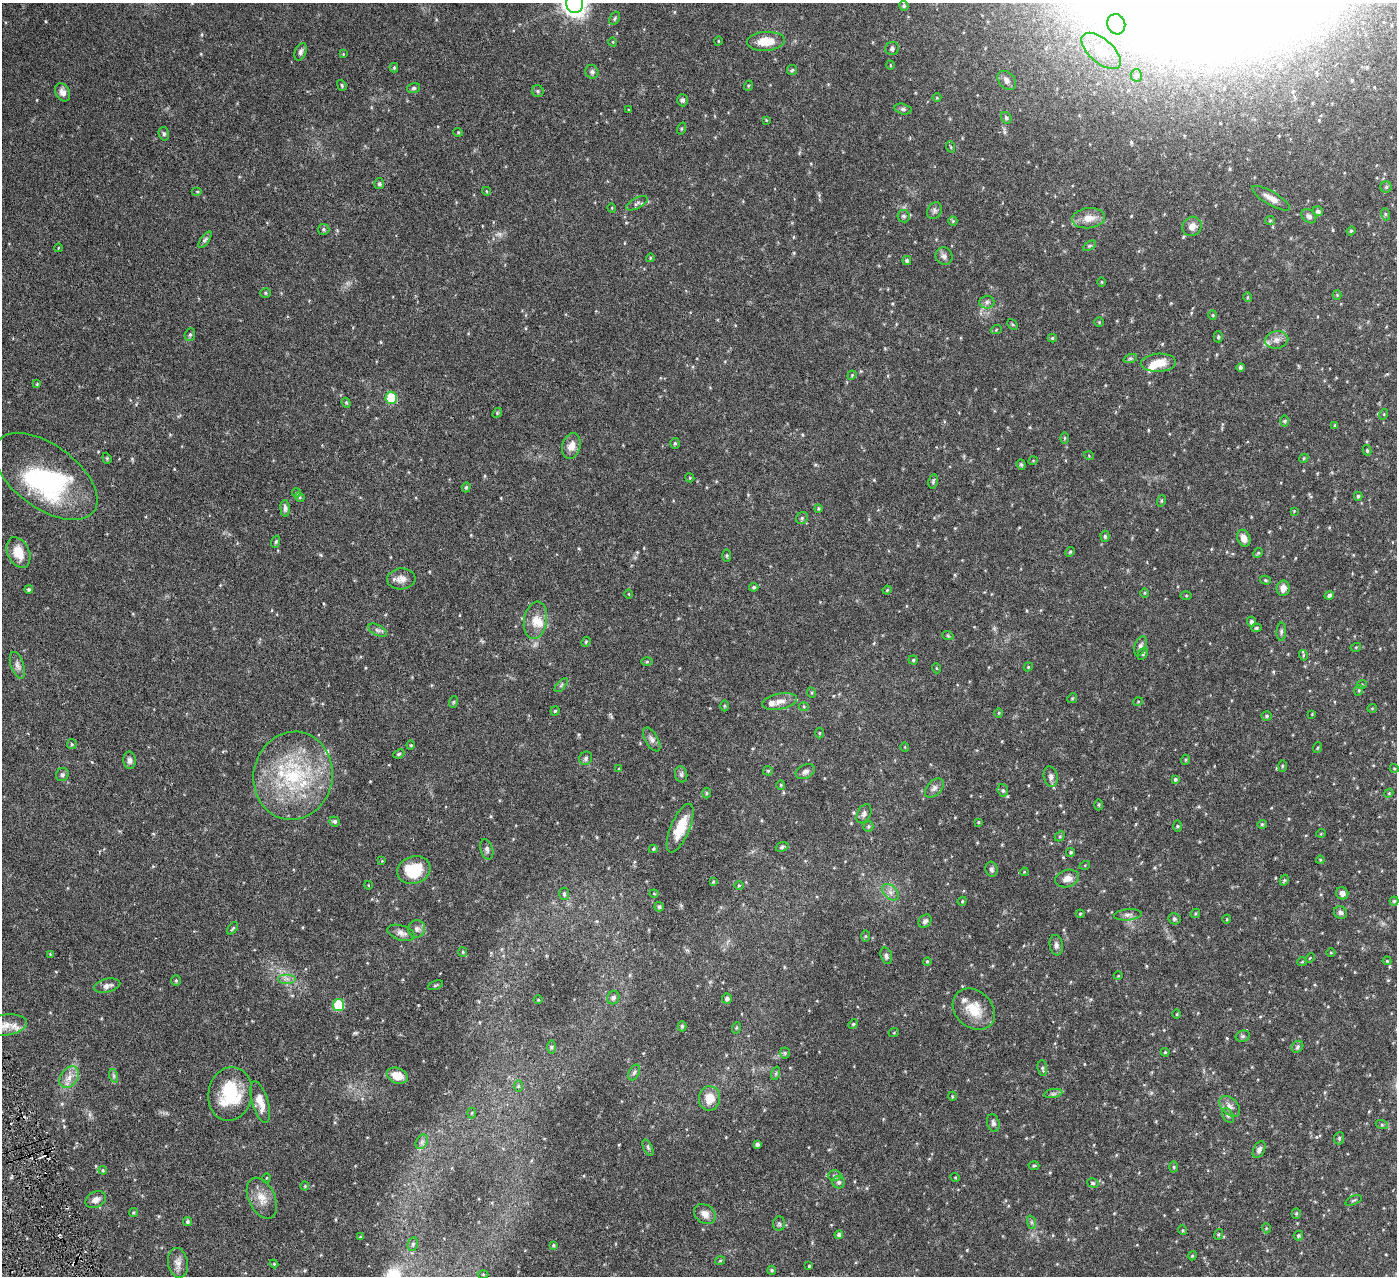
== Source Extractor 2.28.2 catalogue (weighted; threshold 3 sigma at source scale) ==
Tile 7 of 4 x 4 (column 3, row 2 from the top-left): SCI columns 2796-4190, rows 2711-3984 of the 5591 x 5550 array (HDU 1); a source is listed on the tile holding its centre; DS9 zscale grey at full resolution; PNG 1399 x 1278 px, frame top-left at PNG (2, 3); each listed source drawn as its Kron ellipse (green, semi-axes under 4 px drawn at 4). Shown black and unused: <1% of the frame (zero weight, under 3 of 6 exposures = <1% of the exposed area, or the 3 px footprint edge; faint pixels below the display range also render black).
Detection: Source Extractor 2.28.2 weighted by HDU 2 'WHT'; one run over the whole footprint, this tile lists its part. Background 0.139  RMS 0.0046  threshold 0.0188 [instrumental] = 3 sigma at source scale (4.09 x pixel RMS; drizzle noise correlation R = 1.36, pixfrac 0.8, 0.05/0.05 arcsec/px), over >= 5 px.
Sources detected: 318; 1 too faint to see at this stretch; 3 inside a brighter object's white glare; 1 cosmic-ray / hot-pixel residue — neither listed nor drawn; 11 inside a brighter listed object's ellipse — not listed separately; the other 302 listed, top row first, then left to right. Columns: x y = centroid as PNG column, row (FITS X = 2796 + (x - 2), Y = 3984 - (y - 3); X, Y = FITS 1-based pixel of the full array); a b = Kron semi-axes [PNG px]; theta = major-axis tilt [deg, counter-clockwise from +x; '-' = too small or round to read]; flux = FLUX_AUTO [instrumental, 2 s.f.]
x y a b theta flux
575 3 9 8 - 310
904 6 5 4 - 0.64
615 18 7 5 60 0.71
1116 24 10 9 - 3.1
718 41 4 3 - 0.32
766 41 19 9 4 7.8
613 42 4 3 - 0.31
892 49 7 6 - 0.91
1101 51 24 12 -41 8.3
301 52 9 5 69 1.2
343 54 4 3 - 0.35
890 65 4 3 - 0.33
394 68 4 4 - 0.46
792 70 5 5 - 0.63
592 72 7 6 - 1
1136 75 6 5 - 0.78
1007 80 10 7 -50 1.9
342 85 6 4 -69 0.62
748 86 5 3 - 0.42
414 88 6 5 - 0.69
538 91 6 5 - 0.79
63 92 9 7 -63 2.2
937 98 4 3 - 0.36
682 100 6 5 - 1
903 109 8 5 -15 0.95
629 110 4 3 - 0.29
1006 118 6 5 - 0.76
766 120 4 3 - 0.32
682 129 6 3 71 0.45
458 132 4 4 - 0.45
164 134 7 5 -75 0.81
951 147 6 3 -70 0.45
379 184 5 5 - 0.77
1386 187 6 5 - 0.74
197 191 5 3 - 0.44
486 191 4 2 - 0.3
1271 198 21 6 -30 3.3
637 203 12 5 26 1.1
612 208 4 3 - 0.3
935 211 9 7 56 1.1
1318 211 5 4 - 1.1
1385 214 6 4 -72 0.49
903 216 6 6 - 0.92
1309 216 8 6 -42 1.4
1089 218 17 10 6 4.5
953 221 5 4 - 0.44
1270 221 5 4 - 0.47
1192 226 10 9 - 2.6
323 229 6 5 - 0.69
1351 231 4 4 - 0.48
205 240 10 4 56 0.99
1089 246 7 4 31 0.56
58 248 4 3 - 0.3
944 256 9 8 - 1.5
650 258 4 3 - 0.38
907 261 4 4 - 0.82
1102 282 5 3 - 0.31
265 293 5 5 - 0.56
1337 295 4 4 - 0.41
1247 297 5 3 - 0.37
987 302 7 6 - 1.2
1213 315 4 4 - 0.43
1099 322 5 4 - 0.4
1013 324 6 4 -46 0.49
996 330 5 3 - 0.38
190 335 6 5 - 0.69
1218 337 5 4 - 0.58
1052 338 4 4 - 0.6
1277 340 12 8 11 2.5
1130 359 7 4 19 0.69
1158 363 17 9 3 6.2
1241 367 4 4 - 0.88
852 375 5 3 - 0.4
37 384 4 4 - 0.34
391 398 6 5 - 18
346 403 5 4 - 0.53
497 413 6 4 49 0.55
1384 414 5 3 - 0.36
1285 421 6 4 89 0.47
1335 425 4 4 - 0.37
1065 438 5 3 - 0.39
675 443 5 4 - 0.6
571 446 13 9 73 3.7
1367 450 5 4 - 0.6
1089 456 5 3 - 0.35
107 458 6 4 -70 0.5
1304 458 5 3 - 0.43
1033 461 4 3 - 0.32
1021 465 5 4 - 0.54
46 476 59 31 -36 51
690 478 4 3 - 0.34
933 481 7 4 81 0.71
466 487 5 4 - 0.55
296 493 4 4 - 0.44
1358 496 4 4 - 0.59
300 497 5 4 - 0.49
1161 501 6 3 71 0.45
285 508 8 4 -86 1.2
818 508 4 4 - 0.57
1294 511 4 4 - 0.33
802 518 6 5 - 0.8
1105 536 6 4 -87 0.7
1244 538 9 6 -68 3
276 542 6 4 71 0.52
1070 552 5 4 - 0.5
18 553 16 11 -65 7
1258 553 5 4 - 0.53
727 556 6 3 -89 0.5
401 579 14 10 2 3.2
1265 580 5 4 - 0.56
754 587 4 4 - 0.74
1283 588 7 6 - 2.7
29 589 4 4 - 0.78
887 590 4 3 - 0.36
1145 593 5 3 - 0.36
629 594 4 3 - 0.32
1186 595 6 4 0 0.47
1329 595 5 4 - 1.1
535 620 19 11 81 5.1
1251 622 5 4 - 1.1
1256 628 5 4 - 0.57
377 630 10 5 -26 1.2
1281 632 9 5 88 0.8
948 636 5 3 - 0.49
586 642 5 4 - 0.48
1140 646 10 5 70 1.3
1356 647 5 3 - 0.4
1143 654 6 4 52 0.59
1303 655 5 3 - 0.35
913 660 4 4 - 0.59
647 662 5 4 - 0.48
17 665 14 6 -71 1.8
1028 667 4 3 - 0.39
936 668 5 3 - 0.39
1362 684 5 3 - 0.37
561 685 8 3 45 0.58
1359 690 5 3 - 0.47
812 693 5 3 - 0.42
1072 698 5 4 - 0.43
780 701 18 7 11 3.2
453 702 6 3 71 0.49
1138 702 5 3 - 0.33
724 706 5 3 - 0.46
804 707 5 4 - 0.46
1372 708 5 3 - 0.31
555 711 4 4 - 0.53
999 713 4 3 - 0.38
1312 714 3 3 - 0.31
1267 716 5 4 - 0.65
819 733 5 3 - 0.35
652 739 13 6 -60 1.7
72 744 5 5 - 0.55
411 745 4 4 - 0.38
905 747 5 3 - 0.29
1317 748 5 3 - 0.34
399 754 6 4 23 0.64
586 758 7 6 - 1
130 760 9 6 -83 1.4
1185 760 5 3 - 0.4
1282 766 5 3 - 0.41
1394 768 4 3 - 0.34
619 769 4 3 - 0.34
768 771 5 5 - 0.56
805 772 10 6 25 1.5
681 774 8 6 -76 1
62 775 7 6 - 0.93
293 776 44 39 77 43
1051 777 10 7 -79 1.6
1175 779 4 3 - 0.63
781 785 5 4 - 0.45
934 788 11 7 47 1.7
1003 790 6 5 - 0.76
707 793 5 3 - 0.44
1389 793 5 3 - 0.36
1098 805 5 3 - 0.46
864 814 10 6 63 1.4
335 821 5 5 - 0.89
978 822 4 3 - 0.4
1262 824 4 4 - 0.46
868 826 5 5 - 0.56
1177 826 6 4 -89 0.4
680 828 26 9 67 8.8
1321 833 5 3 - 0.32
1060 836 5 4 - 0.55
782 847 6 4 20 0.73
487 849 10 6 -73 1.1
653 849 5 4 - 0.5
1071 852 4 4 - 0.65
1320 860 4 4 - 0.38
382 861 4 4 - 0.33
1085 865 5 3 - 0.36
992 869 7 6 - 0.96
414 870 17 13 17 14
1024 872 4 3 - 0.32
1067 879 12 8 17 2.9
1284 880 6 4 60 0.5
713 882 4 3 - 0.5
368 885 4 3 - 0.26
739 885 4 3 - 0.4
890 892 10 6 -43 2
1342 893 6 6 - 1.8
564 894 6 5 - 0.69
654 894 4 4 - 0.4
962 901 5 4 - 0.45
1394 901 4 4 - 0.53
659 907 5 4 - 0.83
1195 913 5 3 - 0.46
1340 913 7 6 - 1
1080 914 4 4 - 0.39
1128 915 14 5 4 1.6
1174 919 6 5 - 0.82
1227 919 4 3 - 0.33
925 921 7 6 - 1.3
233 928 7 3 52 0.58
417 929 9 8 - 1.6
401 933 14 7 -18 2
865 936 6 4 -90 0.46
1056 945 10 6 -82 1.5
463 952 5 4 - 0.47
1331 953 4 3 - 0.33
50 954 4 4 - 0.32
886 956 8 5 -74 1.1
1310 958 5 3 - 0.39
927 961 4 3 - 0.54
1387 961 4 4 - 0.39
1302 962 5 3 - 0.37
1118 976 4 3 - 0.3
286 979 9 5 0 1.6
176 981 5 4 - 0.52
435 985 8 4 22 0.56
107 986 13 6 14 2
613 998 7 6 - 1.1
727 998 5 5 - 1.1
538 1000 4 3 - 0.33
338 1005 6 5 - 19
974 1009 23 18 -41 10
1177 1014 5 3 - 0.37
853 1024 5 4 - 0.54
5 1025 22 10 8 5.6
682 1026 5 4 - 0.67
736 1028 5 3 - 0.42
894 1032 5 3 - 0.35
1243 1036 7 5 14 0.76
551 1047 6 4 -90 0.69
1297 1047 6 5 - 0.88
1165 1052 4 4 - 0.39
785 1053 5 5 - 0.62
1042 1068 8 5 -84 0.84
634 1072 8 5 63 0.96
776 1073 7 4 72 0.69
114 1076 7 4 -72 0.83
397 1076 11 7 -22 5.8
69 1077 12 8 54 3.3
518 1086 6 4 89 0.64
1053 1093 9 4 9 1
230 1094 27 22 78 21
952 1096 4 3 - 0.34
709 1098 12 10 79 6.2
260 1102 22 8 -73 4.9
1230 1106 12 8 -46 2.4
472 1113 5 3 - 0.42
1228 1116 8 5 -62 0.88
993 1123 9 6 -77 1.1
1382 1125 6 4 -18 0.62
1339 1138 6 5 - 0.63
422 1142 8 5 60 1.1
757 1144 4 4 - 0.93
648 1147 8 4 -64 0.75
1259 1150 9 5 62 1.3
1034 1166 5 3 - 0.44
1173 1167 5 3 - 0.42
103 1170 4 4 - 0.42
835 1176 7 5 1 0.85
955 1177 4 3 - 0.31
266 1178 5 3 - 0.33
839 1182 6 6 - 0.99
1093 1183 6 4 -17 0.63
305 1186 4 4 - 0.42
262 1198 22 13 -64 5.5
96 1200 10 8 27 2.7
1353 1200 9 3 21 0.45
133 1213 4 4 - 0.56
1296 1213 5 4 - 0.62
705 1214 12 9 -35 2.9
187 1222 4 4 - 0.59
1031 1222 7 4 -71 0.74
779 1224 7 6 - 0.77
1266 1228 5 3 - 0.39
1182 1230 5 3 - 0.39
1219 1234 5 3 - 0.52
839 1235 4 3 - 1.3
1298 1236 5 4 - 0.59
360 1237 3 3 - 0.33
413 1244 7 5 77 0.89
553 1245 3 3 - 0.54
1192 1256 5 3 - 0.42
720 1261 5 3 - 0.36
178 1263 15 10 -80 2.9
274 1264 4 3 - 0.37
809 1266 3 3 - 0.4
772 1270 4 4 - 0.63
483 1274 5 3 - 0.39
Isophote crosses this tile's border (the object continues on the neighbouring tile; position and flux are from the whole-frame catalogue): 2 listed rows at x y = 575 3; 5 1025